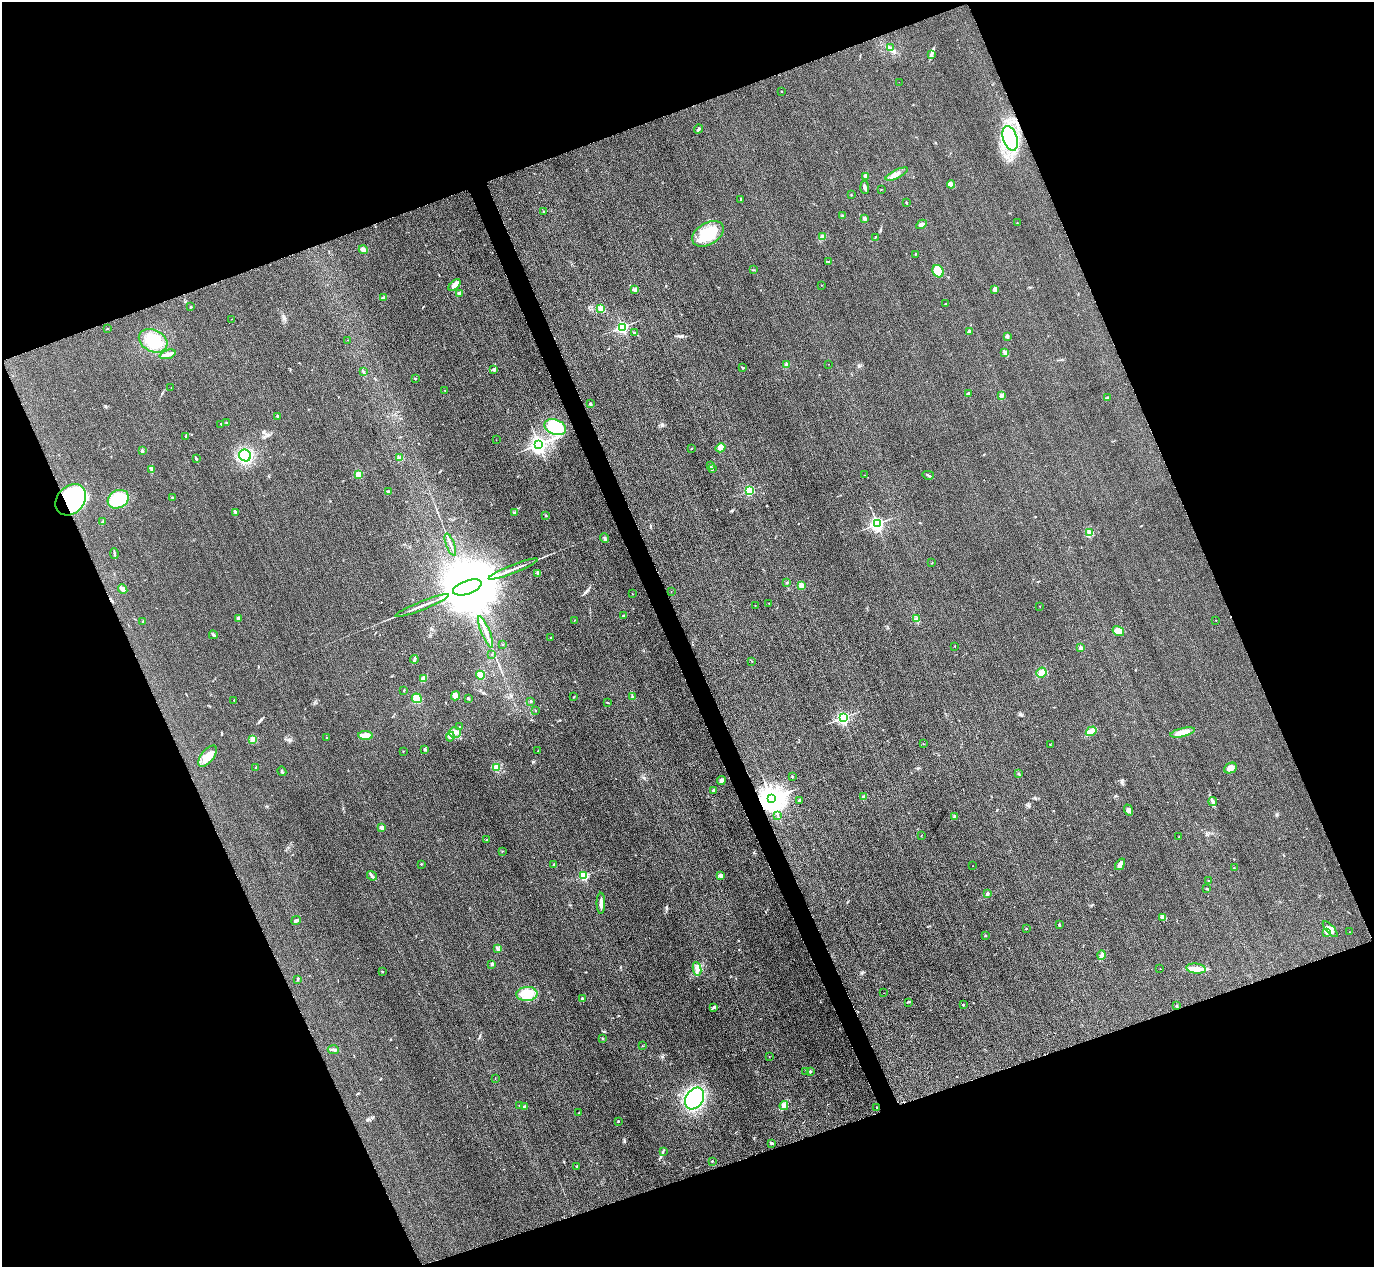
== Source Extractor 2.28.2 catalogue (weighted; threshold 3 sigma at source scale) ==
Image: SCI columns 31-5515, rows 303-5361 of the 5546 x 5533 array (HDU 1 of 3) = the unmasked area's bounding box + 8 px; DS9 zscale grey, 4 x 4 block average (1 PNG px = mean of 4 x 4 image px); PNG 1376 x 1269 px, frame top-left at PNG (2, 2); each listed source drawn as its Kron ellipse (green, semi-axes under 4 px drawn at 4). Shown black and unused: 42% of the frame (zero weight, under 3 of 4 exposures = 3% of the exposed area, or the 3 px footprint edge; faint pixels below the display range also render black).
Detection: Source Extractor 2.28.2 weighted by HDU 2 'WHT'. Background 0.133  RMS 0.019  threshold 0.0842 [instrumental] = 3 sigma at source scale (4.5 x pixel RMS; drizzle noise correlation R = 1.50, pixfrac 1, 0.05/0.05 arcsec/px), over >= 5 px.
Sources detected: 228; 2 inside a brighter object's white glare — neither listed nor drawn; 2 coinciding with a brighter row at this scale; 3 inside a brighter listed object's ellipse — not listed separately; the other 221 listed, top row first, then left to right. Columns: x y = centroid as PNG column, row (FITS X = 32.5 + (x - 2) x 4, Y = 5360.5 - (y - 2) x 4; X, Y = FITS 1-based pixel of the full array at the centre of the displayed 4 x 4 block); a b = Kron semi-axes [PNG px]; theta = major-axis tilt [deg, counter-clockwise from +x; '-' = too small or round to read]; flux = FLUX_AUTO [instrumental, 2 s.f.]
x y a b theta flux
890 48 3 2 - 11
931 54 4 2 - 20
899 82 2 2 - 1.5
781 91 2 2 - 9.1
698 129 5 2 - 15
1010 138 12 7 -72 870
897 174 12 3 26 56
865 176 3 2 - 15
951 184 4 3 - 27
865 187 7 2 -86 24
881 189 2 2 - 3.7
851 195 2 2 - 5.8
741 199 3 2 - 11
906 202 2 2 - 6.1
543 212 2 2 - 4
843 216 3 2 - 9.4
865 218 2 2 - 100
1017 223 2 2 - 4.9
921 224 5 3 - 43
708 234 17 11 30 360
822 237 4 3 - 22
875 237 2 2 - 4.4
363 250 4 3 - 39
915 254 2 2 - 4.8
829 262 2 2 - 4.6
753 270 2 2 - 3.7
938 271 6 5 - 300
455 285 7 4 46 69
821 285 2 2 - 2.5
994 289 4 4 - 23
634 290 3 3 - 15
460 293 3 3 - 21
383 297 4 2 - 10
946 303 3 2 - 5.7
191 307 2 2 - 5.6
601 308 2 2 - 7.6
232 319 2 2 - 1.8
622 327 2 2 - 2000
107 329 2 2 - 2.9
969 331 2 2 - 62
634 333 2 2 - 10
1007 336 2 2 - 100
348 340 2 2 - 2.5
153 341 15 11 -26 230
1005 352 3 2 - 11
168 354 8 3 18 55
829 364 2 2 - 2.1
787 365 2 2 - 220
742 367 3 2 - 9.1
494 370 3 2 - 12
363 372 3 2 - 10
415 379 2 2 - 6.3
171 387 2 2 - 4.2
445 390 2 2 - 3.6
968 393 3 2 - 14
1001 396 2 2 - 140
1107 398 3 3 - 13
590 404 2 2 - 37
278 416 2 2 - 12
226 423 2 2 - 5.6
221 424 2 2 - 9.9
555 427 11 7 -21 330
186 436 2 2 - 5.6
496 440 2 2 - 1.9
538 444 3 3 - 6000
691 448 2 2 - 3.8
721 448 5 4 - 50
142 451 3 2 - 12
245 455 6 5 - 480
400 458 4 3 - 26
196 459 2 2 - 12
710 465 3 2 - 9.7
151 469 3 2 - 14
712 469 2 2 - 6.8
358 474 2 2 - 400
864 475 2 2 - 2.2
928 475 6 2 -15 14
749 490 2 2 - 940
388 492 3 2 - 19
172 498 2 2 - 38
118 499 11 9 28 380
71 500 17 13 47 820
235 512 3 2 - 27
514 513 3 2 - 21
546 516 2 2 - 6.1
103 522 2 2 - 18
877 524 2 2 - 3200
1089 532 4 2 - 15
605 538 5 2 - 14
450 545 12 2 -69 40
114 554 5 2 - 16
932 563 2 2 - 3.2
513 569 26 2 22 72
538 573 4 3 - 17
787 583 2 2 - 4.9
801 585 2 2 - 260
467 587 15 6 19 240000
123 589 5 3 - 31
671 591 2 2 - 2.1
632 594 2 2 - 4
769 603 2 2 - 3.4
422 606 29 2 22 72
755 606 2 2 - 4
1040 606 2 2 - 6.3
623 616 2 2 - 10
238 618 3 2 - 18
916 619 3 2 - 7.5
574 620 2 2 - 2.6
1216 620 2 2 - 7
143 622 2 2 - 34
1118 631 6 4 -33 49
486 632 17 2 -67 63
213 635 4 2 - 14
550 637 2 2 - 3.8
502 644 2 2 - 2.9
955 646 2 2 - 3.9
1081 648 4 3 - 23
492 654 2 2 - 4.1
414 659 4 2 - 18
752 661 2 2 - 4.2
1041 673 5 4 - 49
480 675 4 4 - 44
423 679 4 3 - 63
404 690 2 2 - 4.1
456 696 4 4 - 51
574 696 2 2 - 4.2
632 696 3 2 - 7.2
417 698 5 4 - 100
468 698 2 2 - 13
234 700 2 2 - 3.4
531 701 2 2 - 13
607 703 3 2 - 7.3
536 711 2 2 - 4.3
843 718 2 2 - 2300
459 727 2 2 - 6.3
1091 731 5 4 - 45
455 732 6 5 - 55
1183 732 12 4 13 77
366 735 7 4 -4 49
450 736 5 3 - 22
327 738 2 2 - 3.8
252 739 2 2 - 7.2
923 744 2 2 - 3.1
1050 745 2 2 - 4.1
425 750 2 2 - 6.3
403 751 2 2 - 3.8
538 751 2 2 - 8.9
207 756 12 6 52 120
256 767 2 2 - 12
497 767 2 2 - 8.1
1231 768 7 5 27 54
282 771 5 2 - 14
1019 774 2 2 - 4.1
792 777 2 2 - 13
721 780 4 3 - 27
714 790 2 2 - 84
864 797 4 3 - 30
771 799 4 4 - 17000
800 800 3 2 - 10
1213 801 4 3 - 28
1128 810 5 4 - 30
777 815 2 2 - 4.4
954 816 3 2 - 10
382 828 3 3 - 29
921 836 2 2 - 3.4
1179 836 2 2 - 3.6
486 840 2 2 - 8.6
503 851 2 2 - 5
421 864 2 2 - 18
554 864 2 2 - 9.4
1120 864 6 3 55 55
972 866 2 2 - 4.2
1234 868 2 2 - 5.4
372 876 5 2 - 18
584 876 2 2 - 940
720 876 4 3 - 17
1209 880 2 2 - 10
1207 889 3 2 - 7.8
987 894 4 2 - 22
601 903 10 3 -89 50
1163 918 4 3 - 25
296 921 5 2 - 23
1059 925 3 2 - 12
1026 929 2 2 - 20
1330 929 10 3 -48 46
1326 932 4 3 - 33
1350 932 2 2 - 4.5
985 936 2 2 - 3.2
497 948 4 2 - 20
1102 955 4 3 - 22
492 964 3 3 - 16
697 969 6 3 -82 41
1160 969 2 2 - 2
1196 969 10 5 -7 91
382 972 2 2 - 12
298 979 3 2 - 8.8
884 993 2 2 - 1.9
527 994 10 7 4 140
582 999 2 2 - 68
908 1002 3 2 - 8.4
963 1005 2 2 - 23
1177 1005 2 2 - 4.9
714 1007 3 2 - 21
602 1038 2 2 - 12
642 1046 2 2 - 4
333 1050 5 2 - 19
769 1057 2 2 - 2.6
806 1071 2 2 - 3.9
810 1071 3 2 - 10
495 1079 2 2 - 2.2
695 1099 11 8 58 780
520 1106 3 2 - 5.4
784 1106 4 4 - 39
524 1107 3 2 - 10
877 1107 2 2 - 11
579 1113 2 2 - 3.7
618 1121 2 2 - 5.7
771 1143 2 2 - 48
663 1151 2 2 - 5.2
712 1161 2 2 - 20
576 1166 2 2 - 3.6
Overlapping masked pixels (flux is a lower limit): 2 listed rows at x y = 71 500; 771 799
Diffuse or blended objects may show on this block-average render without a row.